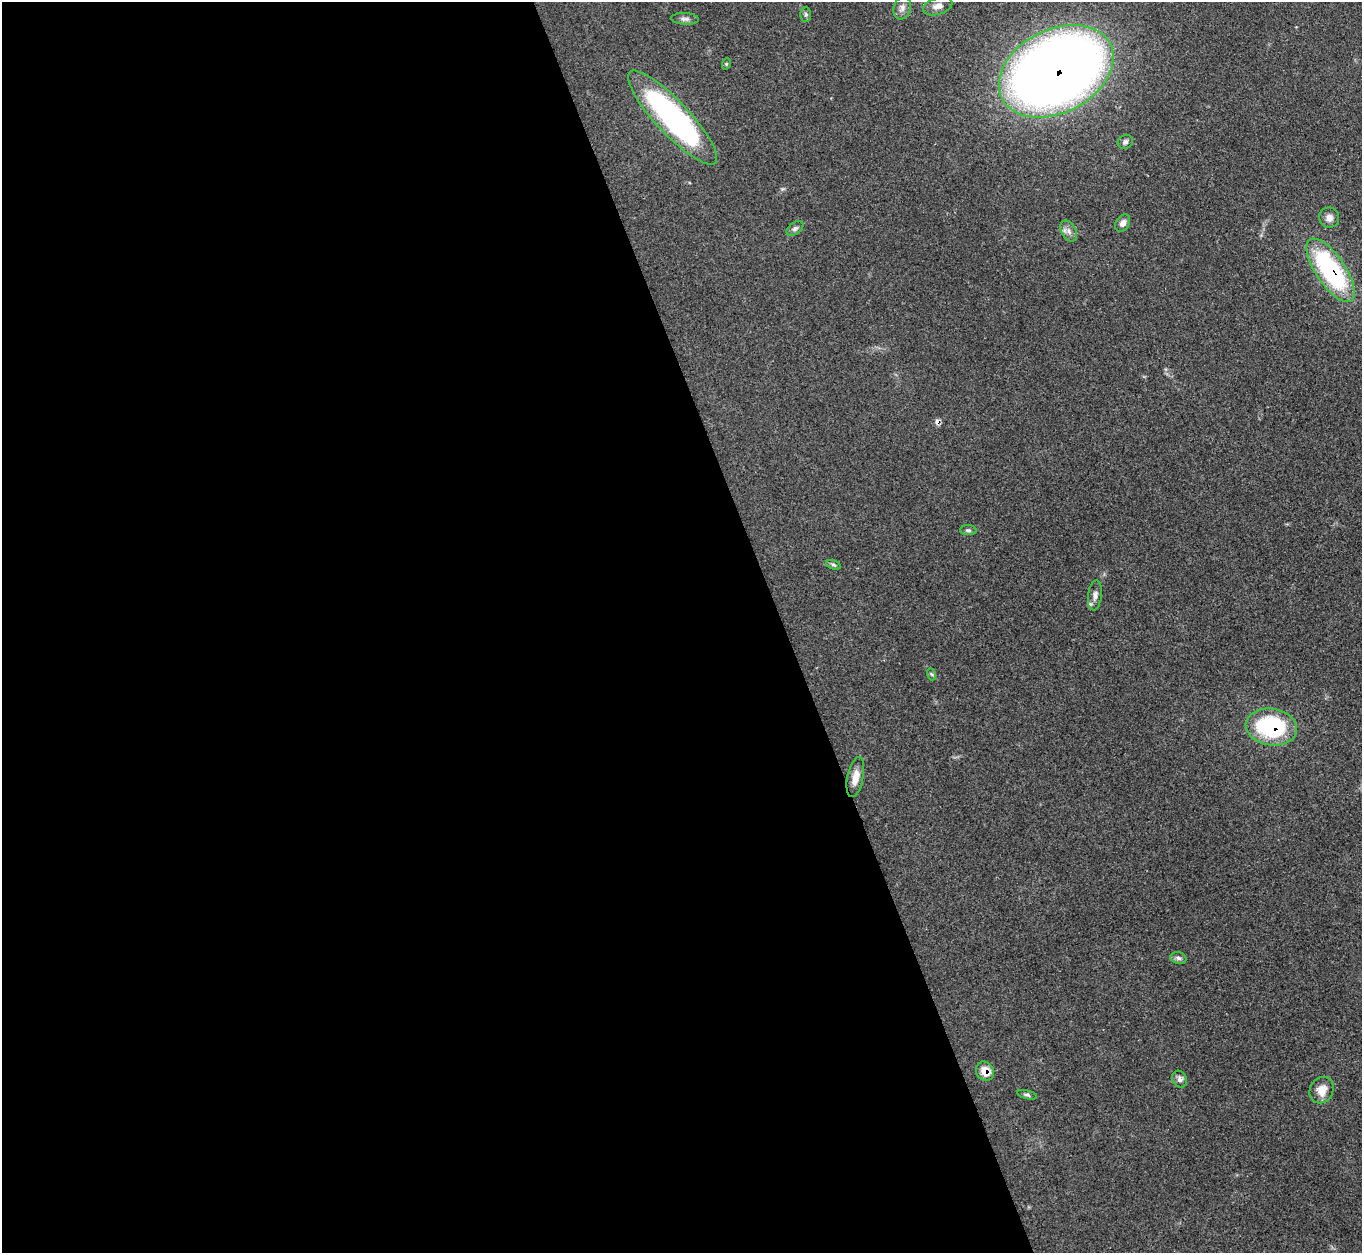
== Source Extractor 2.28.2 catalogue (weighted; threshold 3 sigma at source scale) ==
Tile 9 of 4 x 4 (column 1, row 3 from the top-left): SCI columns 10-1369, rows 1406-2656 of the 5457 x 5441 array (HDU 1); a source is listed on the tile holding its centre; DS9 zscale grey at full resolution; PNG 1364 x 1255 px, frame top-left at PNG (2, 2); each listed source drawn as its Kron ellipse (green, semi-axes under 4 px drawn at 4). Shown black and unused: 58% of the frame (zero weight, under 3 of 4 exposures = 1% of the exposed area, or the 3 px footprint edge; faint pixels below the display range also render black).
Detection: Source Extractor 2.28.2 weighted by HDU 2 'WHT'; one run over the whole footprint, this tile lists its part. Background 0.153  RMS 0.0075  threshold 0.0336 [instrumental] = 3 sigma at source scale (4.5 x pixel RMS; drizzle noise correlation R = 1.50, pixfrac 1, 0.05/0.05 arcsec/px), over >= 5 px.
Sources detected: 25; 1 cosmic-ray / hot-pixel residue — neither listed nor drawn; the other 24 listed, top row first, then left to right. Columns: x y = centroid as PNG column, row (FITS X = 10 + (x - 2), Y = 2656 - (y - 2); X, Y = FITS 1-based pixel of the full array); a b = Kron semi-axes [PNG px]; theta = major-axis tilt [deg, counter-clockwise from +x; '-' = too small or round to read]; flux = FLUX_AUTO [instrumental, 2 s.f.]
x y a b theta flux
938 6 15 8 18 5.5
902 8 11 8 72 3.9
806 14 7 5 -89 1.4
685 19 14 6 -3 2.7
726 64 6 3 71 0.82
1056 71 61 41 27 990
673 118 62 16 -47 200
1125 142 8 6 30 2.3
1329 218 10 10 - 4.3
1123 223 9 6 57 3.7
795 228 9 6 37 1.9
1069 231 11 7 -62 3.8
1331 270 37 14 -56 110
968 530 8 5 -3 1.5
833 565 7 4 -19 1.4
1095 595 15 7 83 3.8
931 674 6 4 -70 1.1
1271 727 26 18 -8 75
855 777 20 8 78 7.4
1178 958 8 6 -17 2.1
985 1071 10 8 -56 9.1
1180 1079 9 7 -59 2.8
1322 1090 14 11 60 8.7
1027 1095 10 4 -13 1.5
Overlapping masked pixels (flux is a lower limit): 4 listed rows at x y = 1056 71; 1331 270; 1271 727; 985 1071